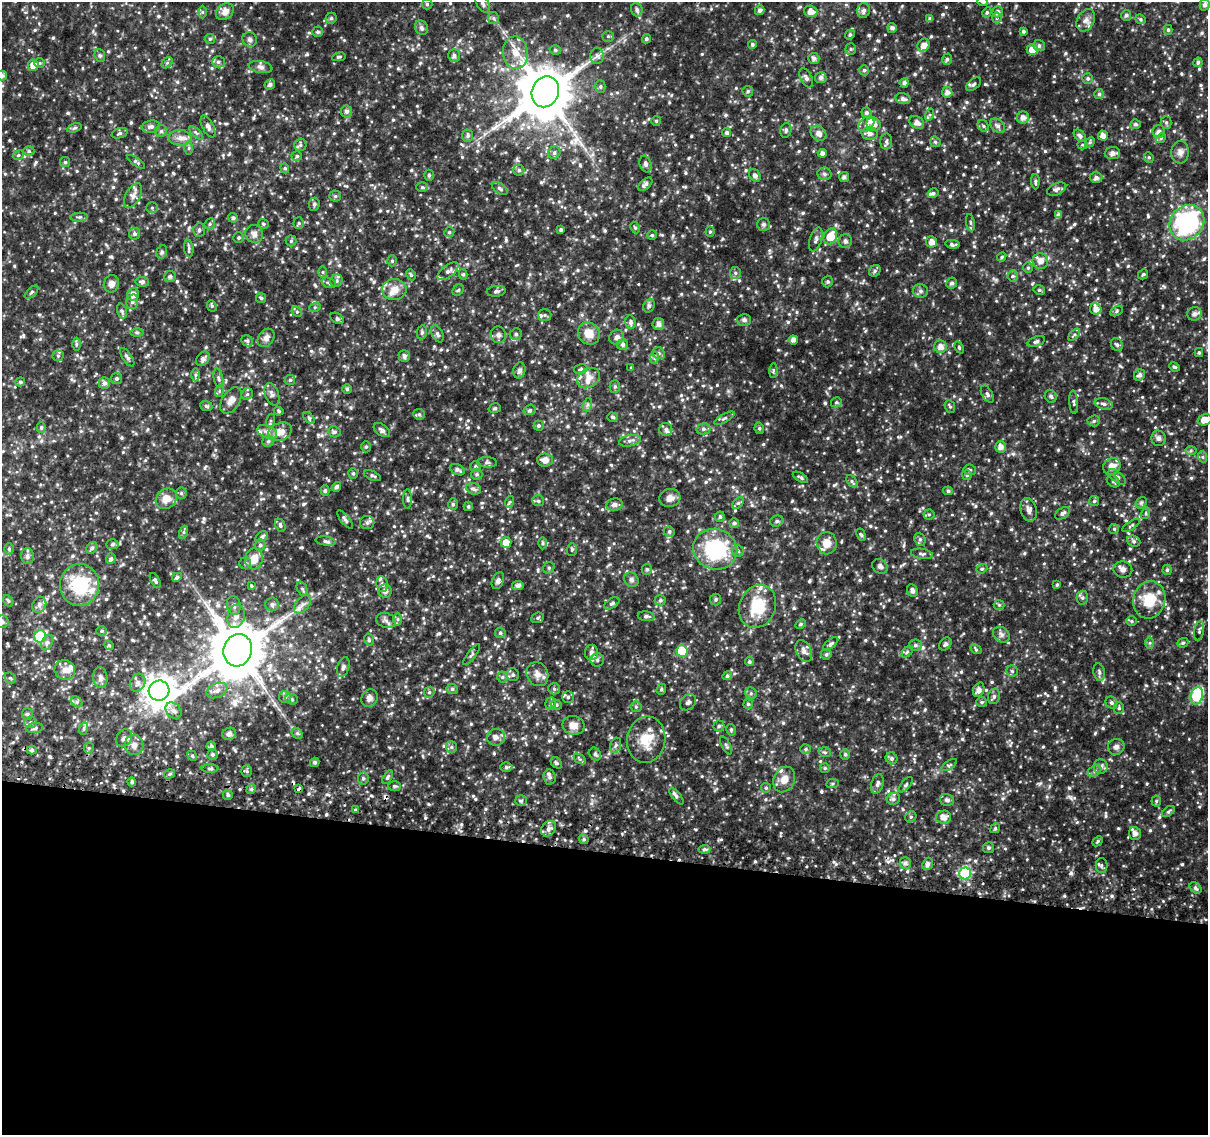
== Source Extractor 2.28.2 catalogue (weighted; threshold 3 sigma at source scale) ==
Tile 14 of 4 x 4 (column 2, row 4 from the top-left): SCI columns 1211-2416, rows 263-1395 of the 4843 x 5116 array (HDU 1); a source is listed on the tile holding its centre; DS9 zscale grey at full resolution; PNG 1210 x 1137 px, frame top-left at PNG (2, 2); each listed source drawn as its Kron ellipse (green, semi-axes under 4 px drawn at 4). Shown black and unused: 25% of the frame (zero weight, under 2 of 3 exposures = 2% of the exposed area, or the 3 px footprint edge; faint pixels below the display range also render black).
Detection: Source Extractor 2.28.2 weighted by HDU 2 'WHT'; one run over the whole footprint, this tile lists its part. Background 0.117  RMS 0.014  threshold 0.0622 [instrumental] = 3 sigma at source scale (4.5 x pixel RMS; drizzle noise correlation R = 1.50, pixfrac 1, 0.0396/0.0396 arcsec/px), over >= 5 px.
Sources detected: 858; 3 cosmic-ray / hot-pixel residue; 1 long thin detection or spike segment (spike, bleed or trail) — neither listed nor drawn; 32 inside a brighter listed object's ellipse — not listed separately; of the other 822, all 500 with FLUX_AUTO >= 1.98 (the completeness limit of this list) listed and drawn (322 fainter detections not listed), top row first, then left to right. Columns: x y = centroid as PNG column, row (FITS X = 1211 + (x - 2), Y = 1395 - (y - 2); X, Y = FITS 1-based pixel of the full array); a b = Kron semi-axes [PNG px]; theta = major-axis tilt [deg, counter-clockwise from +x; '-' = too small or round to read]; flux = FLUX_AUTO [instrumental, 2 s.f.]
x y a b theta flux
983 2 5 4 - 2.8
427 4 5 5 - 2.4
483 4 9 6 -59 4.3
1205 5 6 5 - 4.4
637 10 7 5 -69 3.5
760 10 5 4 - 3.8
864 10 7 6 - 4.5
811 11 7 5 -17 9.1
202 12 6 4 -90 2.2
225 12 10 7 35 9.6
987 12 5 4 - 2.2
998 12 5 5 - 5.5
1126 15 5 5 - 3.1
331 18 5 5 - 2.5
493 18 6 5 - 2.6
997 18 5 5 - 2.3
930 19 4 4 - 3
1141 19 6 4 -22 2
1086 20 12 8 62 7.7
421 28 7 6 - 3.8
892 28 5 5 - 4.3
1168 30 5 4 - 2.2
1023 31 4 3 - 3
318 32 5 5 - 3.2
850 35 5 4 - 2.2
608 36 5 5 - 2.1
210 39 5 5 - 2.4
250 39 7 7 - 3.8
646 39 5 4 - 2.6
752 44 4 4 - 2.5
923 45 7 5 55 7.9
1039 46 6 5 - 3.5
851 49 5 5 - 2
555 50 6 4 -16 2.4
1032 50 6 5 - 15
515 53 16 12 -82 20
100 55 6 5 - 2.3
454 55 6 6 - 3.9
597 56 8 6 89 4.4
339 57 7 3 10 2.1
814 58 5 5 - 4.4
947 59 6 4 74 2.9
218 62 6 5 - 3.4
1198 62 5 4 - 2.8
40 63 5 5 - 2.1
167 63 6 5 - 2.8
33 65 5 5 - 12
260 67 12 6 -10 4.7
864 70 5 4 - 2.5
2 76 5 5 - 4.3
806 78 10 5 -63 4.4
821 78 5 5 - 4.6
1088 79 5 5 - 2.7
904 83 4 4 - 4.4
270 84 5 5 - 3.9
974 84 9 5 38 3.4
600 87 6 5 - 2.6
748 91 5 5 - 2.2
545 92 16 13 68 6700
947 92 5 5 - 5.7
1099 94 5 5 - 2.4
903 99 7 5 -14 4.9
347 111 6 5 - 4.5
866 113 5 5 - 3.5
930 115 6 4 70 2.1
1023 118 6 6 - 7.9
656 121 5 5 - 2
917 122 8 6 -29 6.7
1166 122 6 5 - 2.4
866 124 9 6 38 6
874 124 7 6 - 7.5
1135 124 5 5 - 3.1
983 126 6 5 - 2.7
998 126 8 5 -46 4.2
151 127 9 6 8 5.3
208 127 12 5 -64 5.1
74 128 7 4 19 2.6
786 130 7 5 76 2.6
161 131 6 6 - 2.7
1159 131 6 6 - 4.8
119 133 8 5 18 2.9
196 133 8 3 -44 2.2
727 133 4 4 - 3.4
818 133 8 6 -40 7.9
870 134 8 6 -5 6.5
1103 135 5 5 - 7.1
468 136 6 5 - 3
1080 136 7 4 -47 3.4
180 138 11 8 -4 9.2
1161 138 5 4 - 2
886 141 8 6 90 3.3
935 142 6 5 - 2.3
1090 142 6 4 46 2.1
300 145 6 6 - 2.7
1083 145 5 4 - 2.2
189 148 6 4 89 2.6
29 151 5 5 - 2.6
1180 152 11 9 87 6.6
554 153 6 5 - 3.7
822 153 4 4 - 5
1112 153 8 6 3 6.2
18 155 6 4 24 2.2
297 156 5 4 - 2.4
1149 157 5 4 - 2.2
65 162 5 5 - 2
136 162 10 4 -34 2.7
646 164 8 5 -74 4.2
285 168 5 4 - 2
519 170 5 5 - 3
824 174 7 6 - 3.5
429 175 5 4 - 2.2
755 175 7 5 -55 4.4
844 177 5 5 - 4.2
1096 178 6 5 - 4
1035 182 7 4 -88 2.6
645 184 8 5 41 4.2
422 187 6 5 - 2.5
500 188 9 5 -34 3.3
1057 189 10 5 24 4.3
933 193 6 4 32 2.7
133 196 13 7 62 7.3
335 196 5 5 - 2.3
314 204 6 5 - 2.6
152 208 6 5 - 2.5
1058 215 4 4 - 4.6
79 217 8 4 2 2.4
233 218 5 4 - 3.2
299 223 6 5 - 2.3
970 223 9 4 -81 2.8
1187 223 19 16 48 180
210 224 6 5 - 2.2
263 224 5 5 - 2.2
763 224 6 6 - 3.1
635 227 6 4 -62 2.1
199 230 7 5 87 2.9
561 230 3 3 - 2.2
449 232 5 4 - 2
710 232 5 4 - 2.3
134 234 5 5 - 3.3
254 234 9 8 - 6.4
652 235 4 4 - 2.1
830 236 8 6 63 26
239 238 5 5 - 2.4
816 240 12 6 73 4.9
291 241 5 5 - 2.2
845 241 7 6 - 4.9
931 242 5 5 - 8
952 244 7 3 -9 2.8
189 249 9 4 -84 2.8
162 252 7 5 75 2.8
1002 257 5 4 - 2.1
392 261 5 4 - 2.2
1040 261 8 7 - 10
1028 268 5 5 - 2.1
448 271 12 6 37 6.1
875 271 6 5 - 2.5
323 272 6 4 90 2
735 273 6 5 - 2.8
463 274 5 4 - 2.2
1143 274 5 4 - 2.4
411 275 6 4 -64 2
170 276 6 5 - 2.9
1013 276 5 5 - 2.5
336 281 6 5 - 3.2
142 282 7 5 -8 3.2
828 282 6 5 - 2.2
329 283 7 5 -18 2.7
952 283 6 5 - 3.3
111 284 9 7 71 7.2
394 290 12 10 0 13
458 290 6 5 - 2.1
1039 290 6 4 -14 2.5
496 291 9 5 7 3.3
920 291 7 6 - 4.1
32 292 8 4 43 2.3
133 294 6 6 - 9.2
261 298 5 5 - 2.1
132 302 7 5 75 3.6
212 306 6 4 -65 2.1
649 306 7 5 69 2.9
315 307 6 4 18 2.1
1096 309 6 5 - 7.9
122 311 8 4 -74 2.7
1117 311 7 4 30 2.5
297 312 6 4 -46 2.3
1194 314 7 6 - 6.4
545 315 7 6 - 3
337 318 7 5 -29 2.5
744 320 7 6 - 3.2
631 322 7 5 -80 3.8
658 324 6 6 - 6
137 332 6 4 -1 2.2
422 332 7 5 81 3
589 333 12 10 -51 18
437 334 9 5 -64 3.6
516 334 6 5 - 3.1
498 335 8 7 - 4.6
1074 335 7 4 45 2.3
617 337 8 7 - 5.1
266 338 10 7 54 6.7
793 340 4 4 - 6.5
247 341 6 5 - 2.6
1036 342 9 5 19 3.9
76 344 6 4 90 2.3
623 345 5 5 - 3.5
1117 345 7 5 -55 2.9
940 347 6 6 - 8.8
959 347 6 4 -64 2.1
1199 352 4 4 - 2.2
659 353 6 5 - 3.1
58 356 5 5 - 2.2
404 356 6 5 - 4.5
127 357 11 4 -56 3.5
655 357 6 4 88 3.1
203 359 8 6 52 5.6
631 367 3 3 - 2.1
1174 367 6 3 -25 2
581 369 7 5 15 2.5
519 370 8 6 75 4.4
773 370 7 4 89 2.1
195 375 6 4 89 2.7
1139 375 6 5 - 4.8
218 378 10 4 -78 3.3
588 378 12 9 36 9.3
116 379 5 5 - 2.5
290 380 5 5 - 2.4
20 382 5 4 - 2.4
104 383 6 5 - 5.2
615 387 6 5 - 2.4
347 389 5 5 - 2.4
219 391 6 4 72 2
247 394 6 5 - 2.8
272 394 12 7 -71 5.9
987 394 9 5 -59 3.3
1051 396 7 5 -60 3.3
231 400 15 8 57 11
836 402 5 5 - 2.2
1074 402 11 3 -86 2.5
1104 404 9 5 -15 4.1
587 405 7 4 71 2.7
206 406 6 5 - 2.6
950 406 6 5 - 2.3
495 408 6 4 17 2.1
530 410 6 5 - 2.7
279 411 5 3 - 2.1
419 414 6 5 - 2.2
613 417 5 4 - 2.7
309 418 7 4 -46 2.1
724 418 11 3 27 2.9
270 420 7 4 72 2.1
1205 420 7 5 17 13
1094 421 6 5 - 2.9
539 426 5 5 - 2.6
41 427 5 4 - 2.5
759 428 5 4 - 2.3
666 429 6 6 - 4
703 429 7 5 14 3.4
382 430 9 5 -36 4.8
267 432 10 6 -21 6.3
280 432 12 8 23 14
334 432 6 5 - 2.9
1158 438 8 7 - 4.2
268 441 6 5 - 3.4
630 441 11 5 11 4.8
366 447 5 5 - 2.1
1000 447 5 5 - 7.6
1191 451 6 4 1 2.1
1203 457 6 4 -70 2.2
545 460 8 6 -6 9.1
487 462 10 5 -2 3.1
475 466 5 5 - 2.3
1112 466 9 8 - 11
457 470 8 5 -27 4.5
970 470 6 5 - 2.2
353 473 5 4 - 2.1
477 474 6 5 - 2.6
967 475 5 5 - 2.1
372 476 9 4 -22 3.1
800 477 8 4 -30 2.4
1117 477 10 5 -39 3.8
852 481 7 4 -55 2.4
1113 481 7 5 -44 2.6
337 487 5 4 - 3.5
474 489 7 5 -18 3.6
325 491 5 4 - 2.8
948 491 5 4 - 3
181 493 6 5 - 2.3
670 498 10 9 - 8
166 499 11 9 40 13
408 499 10 4 -90 2.7
538 501 6 5 - 2.5
1094 501 5 5 - 2.3
509 502 6 4 70 2.1
738 503 7 4 44 2.5
1141 503 6 5 - 2.4
453 504 6 5 - 2.5
614 505 8 6 10 5.7
468 506 5 5 - 2.4
1029 510 12 8 -75 6.8
1063 513 8 5 33 4
1146 513 6 4 72 2
929 514 5 5 - 2.1
720 517 5 4 - 3
345 520 11 4 -52 3.5
777 521 7 5 16 2.9
367 523 7 6 - 3.9
734 523 5 5 - 3
280 525 7 5 -65 2.8
1131 525 10 3 33 2.1
1114 529 5 5 - 2.2
669 531 5 5 - 2.8
184 532 6 4 71 2.2
861 535 6 4 -61 2.1
262 537 7 5 33 3.3
920 539 7 5 -70 3
326 541 10 4 -9 3.9
1134 541 7 5 -22 2.9
506 542 5 5 - 13
542 543 6 4 90 2.3
827 543 11 10 - 15
112 544 6 5 - 2.7
260 545 6 5 - 3.4
92 548 6 5 - 2.3
9 549 5 4 - 2.2
715 549 22 20 -20 100
572 550 6 5 - 2.6
738 551 6 5 - 2.7
922 554 11 5 -9 3.3
27 556 8 6 -87 4.6
111 559 5 4 - 3.6
254 559 10 8 77 19
245 563 6 5 - 3
880 566 8 6 -39 3.9
549 568 6 5 - 2.4
647 569 5 5 - 2.6
982 569 6 4 21 2
1123 570 9 8 - 5.8
1167 570 5 4 - 2.4
177 577 5 4 - 3.2
631 580 8 7 - 3.8
155 581 8 4 -61 3
498 581 9 5 67 4.1
382 584 8 5 -79 4.1
79 585 21 19 88 73
1057 585 4 3 - 2.3
251 586 3 3 - 4.5
518 586 6 4 11 4.5
302 589 7 5 -66 3
912 590 6 5 - 5
385 591 6 6 - 5.4
1082 598 7 5 -89 3.4
716 599 6 5 - 2.6
660 600 5 5 - 2.9
1149 600 19 16 74 35
8 601 6 4 -61 2.1
612 603 8 5 32 3
272 604 7 6 - 3.8
302 604 10 6 50 6.3
39 605 8 6 67 4.9
234 605 9 6 -78 4.7
999 605 5 5 - 2
758 606 22 18 67 49
236 616 12 8 76 10
646 616 8 5 -6 3.3
538 618 6 5 - 2.2
398 619 6 4 -89 2.3
386 621 10 7 -17 5.4
1131 621 5 5 - 2.1
2 622 7 6 - 4.4
801 624 6 4 28 2
102 631 5 5 - 2.4
1199 631 10 4 81 2.9
500 633 5 5 - 2.6
1001 635 9 7 -40 4.6
40 636 6 6 - 78
369 640 6 4 -75 2.6
47 643 8 5 62 3.5
1150 643 6 4 89 2.4
1183 643 6 4 21 2.3
831 644 9 4 40 3.2
945 644 7 5 50 3
109 645 5 4 - 2
915 645 6 5 - 2.8
976 649 6 4 -31 2.1
238 650 16 14 74 7400
682 651 6 5 - 44
804 651 11 7 -65 7.9
591 652 7 6 - 5.3
907 652 6 4 45 2.2
826 654 5 5 - 2.6
471 655 13 3 52 2.5
597 660 6 6 - 3.4
749 662 4 4 - 2.9
343 667 10 6 72 4.4
65 670 10 9 - 9.2
1012 671 6 5 - 2.4
1099 672 9 5 -81 3.8
537 674 12 10 -64 9.3
513 675 6 6 - 3.2
727 676 5 4 - 3
502 677 5 5 - 2.7
10 678 6 5 - 2.2
100 678 10 7 -84 5
138 683 9 7 61 6.3
452 689 6 5 - 2.9
554 689 6 5 - 2.7
661 689 6 4 69 2.2
217 690 11 7 23 6.8
979 690 7 5 69 6.6
159 691 10 10 - 1800
429 692 6 5 - 2.5
751 693 6 5 - 2.6
994 696 8 6 75 3.4
1197 696 9 6 76 87
285 697 6 6 - 3.3
568 697 6 6 - 2.6
369 698 9 8 - 5.9
292 699 6 5 - 2.6
77 702 6 5 - 2.9
688 702 9 7 43 4
982 702 5 4 - 2.2
1111 702 6 5 - 3.2
551 704 6 5 - 3.1
748 704 5 4 - 2.3
556 705 6 4 -22 2.2
636 707 5 5 - 2.1
1119 708 6 5 - 2.2
174 711 9 7 -44 6.3
27 714 5 5 - 2
31 722 6 5 - 3.1
573 725 11 9 -12 10
719 726 5 5 - 2.5
35 728 8 5 9 3.5
83 729 6 4 71 2.4
731 730 6 4 -76 2.3
297 733 6 4 -46 2.5
229 734 7 6 - 4.5
496 737 9 8 - 6.7
124 738 9 7 52 5.3
646 740 23 19 82 29
134 745 10 9 - 7.8
616 745 8 5 71 3.4
726 745 9 4 -63 2.4
211 746 5 4 - 2.6
451 747 6 5 - 2.9
1116 747 8 8 - 4.9
89 748 5 5 - 2.2
806 749 5 5 - 2.2
32 750 5 4 - 2.9
825 752 6 4 -18 2.2
595 754 7 5 -60 2.9
845 754 5 4 - 2.4
212 755 5 5 - 2.4
192 756 5 4 - 2
891 758 6 5 - 3.5
580 759 7 4 -34 2.4
315 762 5 4 - 2.6
556 763 6 4 -46 2.6
949 765 9 3 34 2
1101 766 7 7 - 4.5
506 767 6 5 - 2.3
825 768 5 5 - 2
210 769 8 3 0 2.2
247 771 6 5 - 2.3
1095 771 7 5 29 3.3
169 774 5 4 - 2.9
388 777 7 4 59 2.7
550 777 7 6 - 4.4
363 778 6 5 - 3
784 779 13 10 64 12
132 782 4 4 - 2.9
832 784 6 4 7 2.3
877 784 10 6 73 4.4
906 785 9 4 49 2.6
395 786 6 5 - 2.1
766 788 5 5 - 2.1
251 789 5 4 - 2.5
299 789 4 3 - 8.8
228 795 5 5 - 2
676 796 10 4 -51 2.8
893 799 7 5 25 3.5
947 800 7 6 - 4
521 801 6 5 - 2.2
1156 801 5 5 - 2.3
355 810 4 4 - 2.1
1168 811 7 4 37 2.5
911 817 6 5 - 2.7
943 817 7 6 - 9
995 828 5 4 - 2.1
549 829 8 6 50 5.9
1135 833 6 5 - 6.4
584 839 5 4 - 2.3
1098 841 6 4 43 2.1
988 848 5 5 - 2.7
704 849 6 4 3 2.9
905 863 6 5 - 3.2
928 864 6 5 - 4.9
1101 865 7 6 - 2.7
965 873 6 5 - 99
1195 888 7 5 -42 2.9
Overlapping masked pixels (flux is a lower limit): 1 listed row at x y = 299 789
Isophote crosses this tile's border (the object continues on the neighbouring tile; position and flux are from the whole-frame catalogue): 4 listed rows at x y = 983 2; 2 76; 1205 420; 2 622